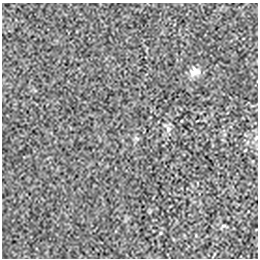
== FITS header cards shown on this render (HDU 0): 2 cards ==
NAXIS1  =                  256 / length of data axis 1
NAXIS2  =                  256 / length of data axis 2

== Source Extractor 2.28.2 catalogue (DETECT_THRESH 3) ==
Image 256 x 256 px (HDU 0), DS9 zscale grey, 1 PNG px = 1 image px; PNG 260 x 260 px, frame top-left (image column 1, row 256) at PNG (2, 3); no overlay
Background -2.30e-05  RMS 0.0025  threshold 0.00755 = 3 sigma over >= 5 px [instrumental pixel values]
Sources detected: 6; all 6 listed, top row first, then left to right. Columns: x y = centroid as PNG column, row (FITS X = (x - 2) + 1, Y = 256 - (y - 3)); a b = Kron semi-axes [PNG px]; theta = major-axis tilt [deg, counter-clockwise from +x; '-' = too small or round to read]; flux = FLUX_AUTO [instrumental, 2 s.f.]
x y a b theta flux
195 72 14 11 21 1.3
168 129 9 7 -74 0.67
137 138 8 3 -19 0.27
256 138 7 4 46 0.26
224 226 7 3 8 0.24
160 233 5 3 - 0.17
At the frame edge (FLAGS 8, measured only in part): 1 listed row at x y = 256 138